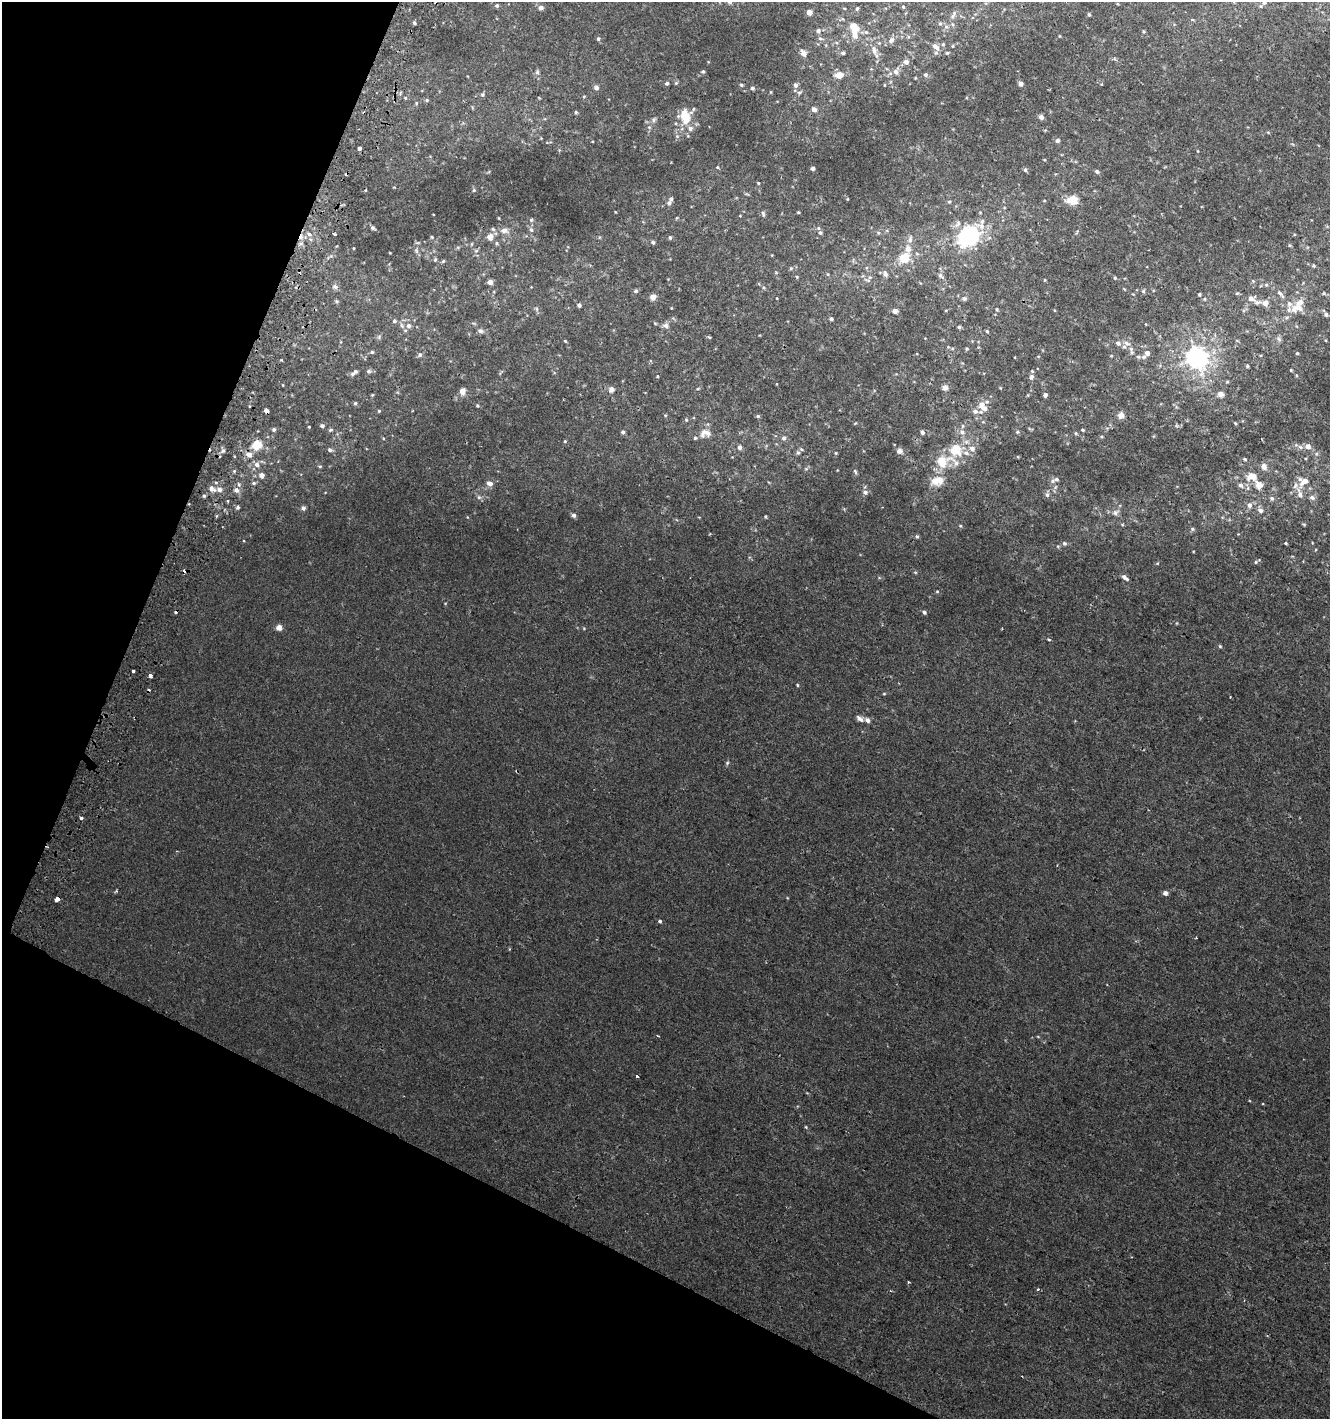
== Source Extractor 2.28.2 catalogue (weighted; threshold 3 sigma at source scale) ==
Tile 9 of 4 x 4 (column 1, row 3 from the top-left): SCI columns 309-1636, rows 1436-2852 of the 5862 x 5711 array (HDU 1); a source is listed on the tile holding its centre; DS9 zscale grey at full resolution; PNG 1332 x 1421 px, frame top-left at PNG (2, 2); no overlay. Shown black and unused: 22% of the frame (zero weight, under 2 of 3 exposures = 2% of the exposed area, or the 3 px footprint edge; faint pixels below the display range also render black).
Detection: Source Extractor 2.28.2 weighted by HDU 2 'WHT'; one run over the whole footprint, this tile lists its part. Background 0.00273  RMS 0.0027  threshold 0.012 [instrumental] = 3 sigma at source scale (4.5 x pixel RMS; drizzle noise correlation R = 1.50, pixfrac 1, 0.0396/0.0396 arcsec/px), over >= 5 px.
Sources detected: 303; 5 cosmic-ray / hot-pixel residue — not listed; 29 inside a brighter listed object's ellipse — not listed separately; the other 269 listed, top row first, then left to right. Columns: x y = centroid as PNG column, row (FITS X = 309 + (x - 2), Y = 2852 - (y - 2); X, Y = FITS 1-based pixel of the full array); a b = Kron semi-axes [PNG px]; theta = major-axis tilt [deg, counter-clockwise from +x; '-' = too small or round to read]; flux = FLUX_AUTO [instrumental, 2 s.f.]
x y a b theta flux
729 2 7 5 -47 0.56
1264 2 8 6 66 0.82
497 5 4 4 - 0.53
903 7 5 4 - 0.27
541 8 7 6 - 0.78
857 8 5 4 - 0.38
809 12 4 4 - 1.8
1089 14 3 3 - 0.43
953 15 14 4 63 0.83
414 23 4 3 - 0.46
940 24 5 5 - 0.37
952 24 5 3 - 0.33
818 30 6 6 - 0.61
854 31 17 8 -79 3.6
1143 31 5 3 - 0.27
1059 36 4 3 - 0.19
820 38 7 5 -16 0.48
598 39 5 4 - 0.52
891 40 8 6 55 1
836 43 6 4 -28 0.38
943 44 5 4 - 0.32
953 46 4 3 - 0.22
935 47 11 6 -40 1.6
874 50 17 7 -78 2
804 53 5 4 - 2.2
843 53 5 4 - 0.61
947 53 4 4 - 0.29
1114 58 6 3 -71 0.35
906 62 6 5 - 1.2
703 71 5 4 - 0.34
537 72 7 5 -89 0.55
896 72 8 6 -57 1
839 75 7 6 - 3.3
925 75 5 5 - 0.45
667 83 5 4 - 0.45
676 83 5 3 - 0.3
1020 84 4 4 - 1.5
741 85 4 4 - 0.38
796 85 5 5 - 0.86
884 85 4 2 - 0.21
596 88 5 5 - 0.96
752 88 5 4 - 0.5
771 92 5 3 - 0.2
799 93 6 5 - 0.45
482 95 5 5 - 0.46
405 98 4 4 - 0.32
427 100 5 5 - 0.36
416 103 5 4 - 0.32
814 109 7 5 -49 1.1
576 112 5 4 - 0.36
684 114 19 12 33 4.5
1041 117 5 4 - 1.1
653 120 9 6 53 0.79
690 129 7 6 - 1
1268 132 5 3 - 0.24
677 136 5 5 - 0.38
1057 140 6 6 - 0.62
359 148 3 3 - 5.5
1198 151 4 2 - 0.18
717 167 5 4 - 0.27
812 168 4 4 - 0.83
1025 170 6 5 - 0.46
1097 171 5 4 - 0.65
758 183 4 3 - 0.24
474 190 5 4 - 0.34
1072 200 10 8 7 5.2
949 201 5 3 - 0.34
1044 201 4 3 - 0.21
669 203 5 5 - 0.79
798 212 3 2 - 0.3
763 214 8 4 -77 0.49
740 216 4 3 - 0.2
531 220 6 5 - 0.48
373 228 6 5 - 0.62
493 229 6 5 - 0.4
531 230 7 5 -68 0.61
504 231 11 8 -7 1.6
820 233 6 5 - 0.45
878 233 5 3 - 0.32
309 234 7 4 -44 0.6
334 234 4 3 - 1.6
969 236 22 15 44 28
432 237 5 4 - 0.29
490 237 6 6 - 2.2
670 237 5 4 - 0.52
653 242 5 4 - 0.43
497 243 5 5 - 0.45
1289 245 5 3 - 0.29
354 248 4 2 - 0.21
908 249 10 8 -87 1.8
416 250 9 5 -83 0.74
476 251 6 5 - 0.5
390 253 3 2 - 0.17
772 255 3 3 - 0.19
904 258 10 9 - 5.6
435 260 6 4 69 0.35
443 261 5 4 - 0.35
1313 266 6 4 -46 0.33
791 268 6 5 - 0.41
776 273 5 4 - 0.25
828 274 5 3 - 0.29
885 274 9 5 -74 0.79
940 276 8 6 -50 0.78
797 277 4 3 - 0.26
1115 278 5 4 - 0.29
867 280 10 5 -19 0.78
1045 280 5 3 - 0.21
1253 281 5 4 - 0.32
490 282 4 4 - 1.9
1266 285 5 5 - 0.43
335 287 9 7 -12 0.86
764 288 5 4 - 0.34
636 291 5 5 - 0.58
1143 291 6 5 - 0.41
1279 293 10 6 -43 0.88
1324 293 5 4 - 0.35
1199 294 4 4 - 0.42
653 297 5 5 - 1.9
964 298 7 6 - 0.64
1204 299 5 4 - 0.33
1251 299 10 7 0 1.4
336 301 6 5 - 0.39
1300 302 13 9 46 2.2
1265 303 8 8 - 1.4
579 305 5 5 - 0.69
536 309 7 5 -61 0.53
997 309 5 4 - 0.31
1054 310 4 3 - 0.2
895 311 6 6 - 0.87
1326 314 6 5 - 0.6
831 319 4 4 - 0.51
394 321 6 5 - 0.57
655 323 5 3 - 0.26
409 325 7 7 - 1.2
666 325 8 7 - 0.95
959 327 4 4 - 0.51
481 331 8 6 -8 0.79
987 331 5 4 - 0.36
379 337 7 5 48 0.47
709 337 5 4 - 0.29
1279 339 8 5 -59 0.6
565 341 5 3 - 0.25
1127 343 11 5 -17 0.94
967 349 5 4 - 0.34
372 352 5 4 - 0.43
1147 353 6 6 - 1.1
1297 353 4 4 - 0.3
420 355 7 5 -77 0.57
1111 356 4 4 - 0.22
1138 357 6 5 - 0.46
1197 358 7 7 - 190
1247 366 4 3 - 0.31
1291 370 3 3 - 0.26
369 371 6 6 - 0.6
354 372 10 4 39 0.9
657 376 4 2 - 0.18
1031 377 8 6 72 0.89
1227 382 5 3 - 0.26
945 388 6 6 - 1.3
611 389 7 7 - 1.1
698 389 5 3 - 0.24
462 391 7 6 - 1.8
1220 394 6 6 - 1.4
372 395 5 3 - 0.21
1045 395 4 4 - 0.96
355 403 5 4 - 0.4
477 406 5 4 - 0.37
983 407 13 7 -26 2
266 410 4 3 - 4.2
379 411 5 4 - 0.31
975 411 8 7 - 1.3
665 415 5 3 - 0.23
1121 415 8 7 - 1.5
758 416 5 4 - 0.4
686 420 5 4 - 0.3
1235 423 4 3 - 0.28
322 426 5 4 - 0.62
309 427 3 2 - 0.21
274 429 5 5 - 0.55
1030 429 9 3 -11 0.25
331 430 6 4 20 0.36
1083 430 5 4 - 0.35
623 432 4 4 - 0.63
922 432 6 5 - 0.58
962 432 8 7 - 1.1
1017 432 5 4 - 0.35
705 433 16 11 8 2.2
1076 433 5 4 - 0.35
1101 437 5 3 - 0.29
383 438 4 3 - 0.21
783 438 6 6 - 0.72
565 441 4 4 - 0.28
257 445 9 8 - 5.8
1308 446 6 6 - 1.6
740 447 6 5 - 0.75
1300 447 7 6 - 0.79
330 450 6 5 - 0.61
955 450 18 16 9 7.1
223 451 6 5 - 0.59
900 451 7 7 - 1.1
798 452 7 6 - 0.7
836 453 4 4 - 0.26
249 454 7 7 - 1.8
1316 454 6 5 - 0.54
1245 459 6 4 -22 0.32
257 464 7 6 - 1.1
320 466 5 4 - 0.29
1264 466 6 5 - 1.8
806 469 6 4 1 0.39
234 471 5 4 - 0.32
855 471 8 4 -71 0.49
262 475 5 5 - 1.5
1250 477 10 7 61 2.1
938 481 16 10 18 4.1
1053 481 7 6 - 0.67
1305 481 14 7 43 2.4
254 483 5 4 - 0.4
490 483 7 6 - 1.4
1240 485 6 6 - 0.87
1259 485 8 5 -56 3.3
212 488 9 6 -40 1.1
236 490 6 6 - 1
865 492 6 6 - 0.81
1300 494 11 7 -71 1.3
1047 495 7 6 - 0.68
204 496 4 4 - 0.39
479 497 7 6 - 0.58
1272 498 6 6 - 0.55
1312 498 7 6 - 0.82
1249 505 7 6 - 1
237 508 5 4 - 0.45
303 508 5 5 - 0.78
1260 510 7 6 - 0.91
1115 513 10 8 45 1.1
574 515 5 5 - 0.75
766 516 6 3 -82 0.25
1304 524 5 3 - 0.24
960 526 5 4 - 0.28
1192 529 6 5 - 0.43
917 536 5 5 - 0.44
1064 543 6 5 - 0.54
1286 543 3 2 - 0.29
1256 562 5 4 - 0.32
915 572 6 3 -18 0.29
1125 577 9 5 -38 0.99
937 591 4 4 - 0.28
924 612 5 4 - 0.6
279 627 6 6 - 1.7
584 628 4 4 - 0.26
1049 639 5 3 - 0.29
1220 646 5 4 - 0.32
133 671 3 3 - 1.5
150 676 4 3 - 2.3
797 685 4 4 - 0.25
884 694 4 4 - 0.25
860 719 11 6 -37 1
727 763 5 5 - 0.36
81 818 3 3 - 0.87
176 851 3 2 - 0.2
1165 893 4 4 - 1.4
57 899 5 4 - 2.1
660 921 4 4 - 0.49
1196 938 3 3 - 0.28
658 1036 3 2 - 0.3
1038 1037 5 3 - 0.21
637 1076 3 3 - 0.96
806 1127 4 3 - 0.23
908 1282 4 3 - 0.25
1038 1289 4 3 - 0.36
Overlapping masked pixels (flux is a lower limit): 3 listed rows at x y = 309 234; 266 410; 57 899
Isophote crosses this tile's border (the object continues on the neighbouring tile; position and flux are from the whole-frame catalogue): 2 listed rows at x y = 729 2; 1264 2